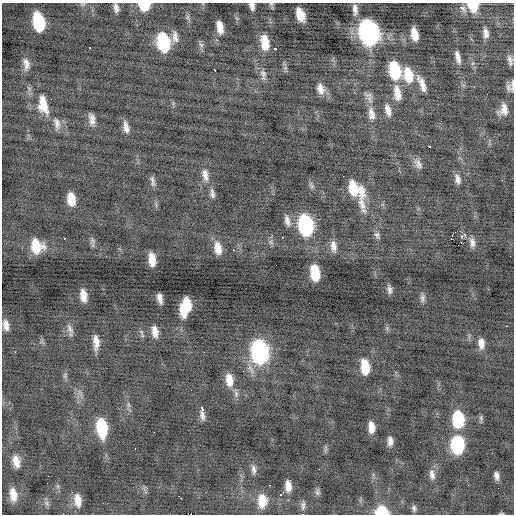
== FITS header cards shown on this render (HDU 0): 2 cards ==
NAXIS1  =                  512 / Axis length
NAXIS2  =                  512 / Axis length

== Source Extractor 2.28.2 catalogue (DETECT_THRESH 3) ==
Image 512 x 512 px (HDU 0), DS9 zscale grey, 1 PNG px = 1 image px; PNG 516 x 516 px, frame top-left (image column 1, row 512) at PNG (2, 3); no overlay
Background -0.236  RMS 0.94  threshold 2.82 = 3 sigma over >= 5 px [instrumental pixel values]
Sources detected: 133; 1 with non-positive FLUX_AUTO (blend fragments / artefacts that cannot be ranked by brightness) is not listed; the other 132 listed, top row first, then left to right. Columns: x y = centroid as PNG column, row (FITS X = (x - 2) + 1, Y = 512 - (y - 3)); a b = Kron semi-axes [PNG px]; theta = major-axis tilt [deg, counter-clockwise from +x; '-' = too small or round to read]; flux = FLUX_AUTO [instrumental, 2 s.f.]
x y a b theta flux
83 4 9 4 25 110
271 4 6 5 - 100
144 5 9 8 - 1700
252 6 7 5 -76 280
473 6 10 9 - 1500
461 7 5 3 - 410
116 8 11 6 -77 280
355 9 16 7 -85 400
300 14 13 7 -70 950
188 17 10 5 -69 160
237 18 8 3 -45 79
39 22 15 8 -78 4200
220 27 12 5 -79 730
369 32 16 11 -78 24000
486 33 10 5 -82 350
414 34 12 6 -78 870
175 37 15 7 -84 400
163 42 15 9 -79 4800
265 43 15 8 -81 1200
201 45 9 6 -56 190
90 48 3 2 - 120
275 49 4 3 - 270
458 57 15 5 -77 410
510 60 9 4 -77 270
473 63 6 4 71 100
26 64 16 8 -82 470
214 70 4 2 - 160
395 70 16 9 -77 3400
263 75 16 7 -81 360
408 75 19 11 -76 1500
422 83 21 7 -66 650
512 83 10 5 89 150
511 88 11 8 -30 280
320 89 14 9 -73 570
397 93 19 9 -80 850
369 95 14 7 -13 280
43 104 24 12 -80 1300
388 110 15 7 -77 510
503 110 12 9 69 600
371 114 19 9 -79 670
92 119 14 7 -79 400
441 121 2 2 - 69
57 123 16 8 -77 420
126 127 13 6 -77 440
429 146 4 3 - 260
418 164 15 8 -59 370
205 175 17 8 -78 540
458 179 12 6 -77 330
153 181 13 5 -81 230
311 185 10 5 -63 160
353 188 16 9 -73 1600
361 191 20 9 -81 800
212 193 14 6 -82 270
71 199 12 7 -81 1000
362 204 27 9 -75 760
287 221 15 7 -76 350
306 225 15 10 -80 7900
460 231 2 2 - 170
272 235 3 3 - 62
377 235 10 6 -60 190
465 235 4 3 - 680
461 236 3 3 - 77
282 237 3 2 - 220
64 238 3 2 - 200
451 238 2 2 - 50
92 240 11 6 -59 190
271 242 8 5 -58 160
472 242 12 6 -79 340
458 245 2 2 - 1900
36 246 13 11 -70 1700
333 246 15 7 -84 420
218 248 14 7 -78 780
233 250 3 2 - 470
106 256 2 2 - 33
510 256 2 2 - 28
152 259 12 6 -83 940
315 273 13 7 -82 1900
389 289 9 5 -83 250
83 295 11 6 -83 680
160 298 9 5 -76 370
422 298 11 6 -89 220
187 304 13 6 -77 1200
183 310 13 6 -84 1200
6 325 11 6 -82 440
507 326 2 2 - 520
387 328 7 4 57 110
70 329 15 7 -66 320
141 332 7 6 - 160
155 332 13 6 -79 540
42 341 7 6 - 120
96 342 15 6 -87 580
481 343 13 7 -87 540
15 352 3 3 - 73
204 352 2 2 - 29
260 352 16 11 -83 14000
365 367 14 8 -84 1600
65 375 10 4 69 150
229 380 16 9 -83 830
236 393 14 6 -79 280
128 405 9 4 -81 180
202 408 4 3 - 660
202 415 12 6 -80 320
458 419 14 9 -88 3800
481 419 11 4 -86 140
371 427 10 5 -86 620
102 428 16 8 -82 3800
390 441 9 5 90 340
420 442 2 2 - 27
458 445 14 10 90 4900
135 448 2 2 - 45
326 449 11 4 86 110
16 461 13 7 -76 700
254 470 14 6 -85 290
432 475 15 7 -80 380
496 476 8 4 -81 280
47 483 2 2 - 38
270 485 3 2 - 68
57 486 7 4 -89 120
288 486 11 6 -87 590
317 492 8 7 - 160
13 494 13 7 -80 760
281 494 8 3 44 210
180 497 5 2 - 920
78 500 16 8 -81 760
262 501 14 9 -89 1300
46 503 9 6 -50 190
303 505 12 6 87 230
414 508 8 6 -84 180
382 511 10 8 -11 2500
190 514 3 2 - 920
303 514 3 2 - 56
501 514 6 2 5 66
At the frame edge (FLAGS 8, measured only in part): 12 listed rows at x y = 83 4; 271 4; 144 5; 252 6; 473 6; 510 60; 512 83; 511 88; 382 511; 190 514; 303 514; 501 514
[1 non-positive-flux detection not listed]